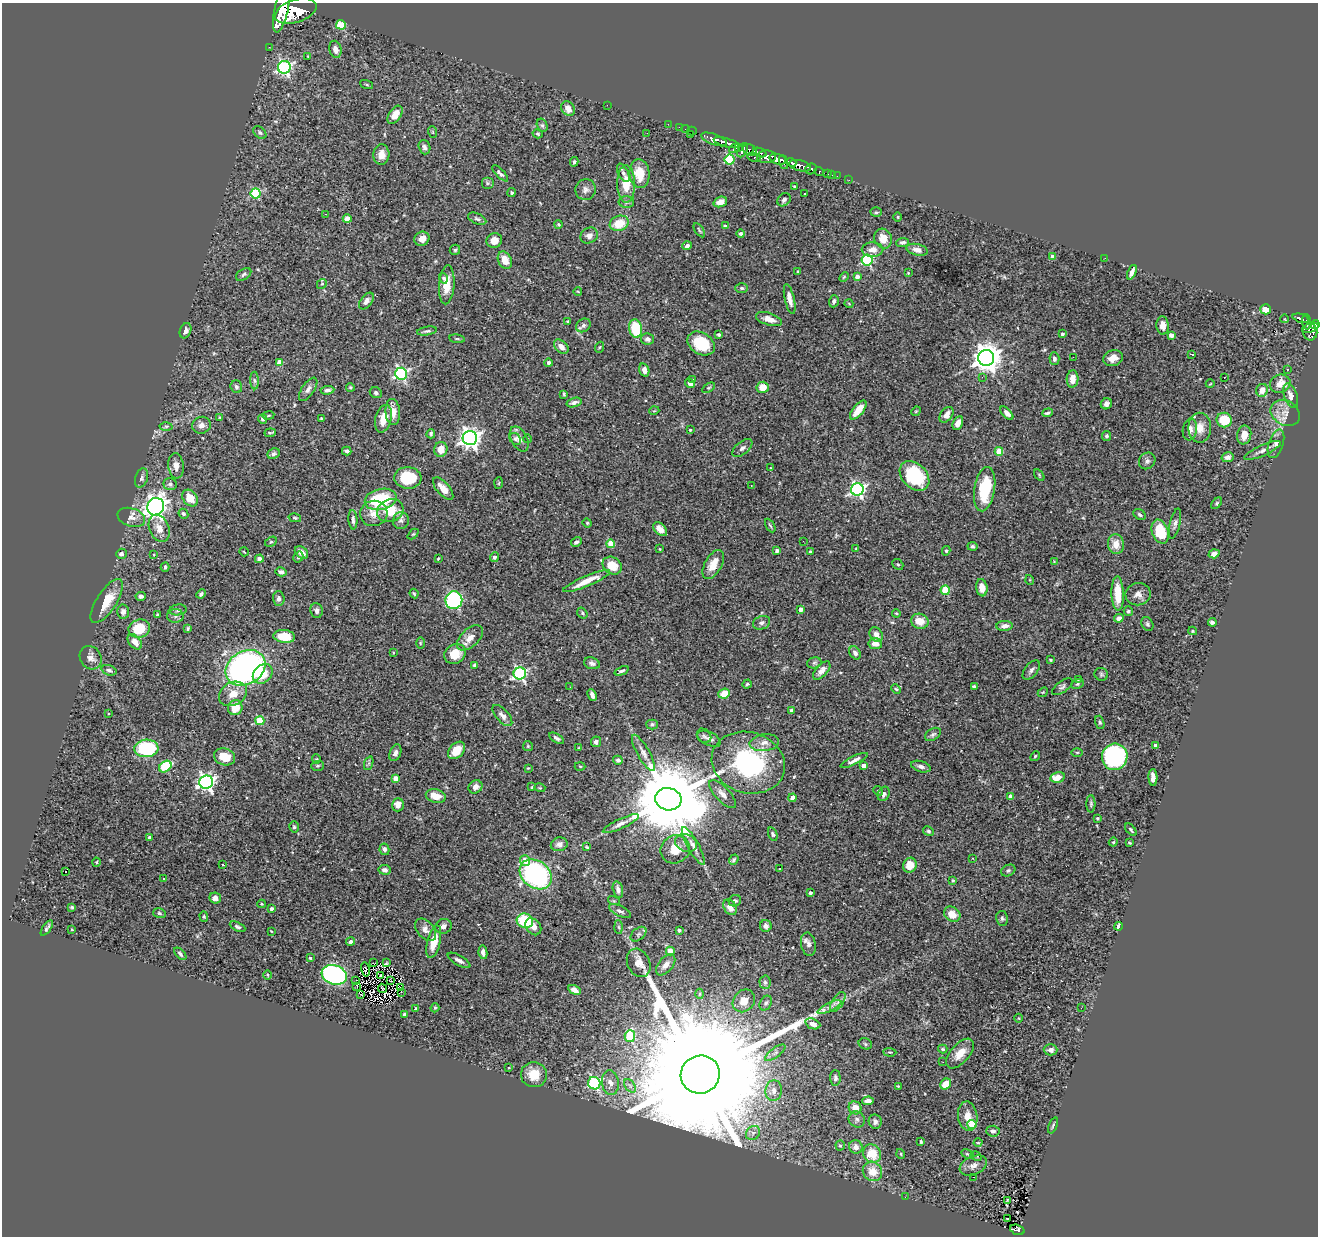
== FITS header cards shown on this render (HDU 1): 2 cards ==
NAXIS1  =                 1316
NAXIS2  =                 1234

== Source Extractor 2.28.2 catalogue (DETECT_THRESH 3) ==
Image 1316 x 1234 px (HDU 1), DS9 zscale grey, 1 PNG px = 1 image px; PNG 1320 x 1238 px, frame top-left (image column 1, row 1234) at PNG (2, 3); each listed source drawn as its Kron ellipse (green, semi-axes under 4 px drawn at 4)
Background 0.75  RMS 0.026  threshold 0.0789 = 3 sigma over >= 5 px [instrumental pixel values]
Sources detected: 489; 1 with non-positive FLUX_AUTO (blend fragments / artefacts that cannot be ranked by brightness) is neither listed nor drawn; the other 488 listed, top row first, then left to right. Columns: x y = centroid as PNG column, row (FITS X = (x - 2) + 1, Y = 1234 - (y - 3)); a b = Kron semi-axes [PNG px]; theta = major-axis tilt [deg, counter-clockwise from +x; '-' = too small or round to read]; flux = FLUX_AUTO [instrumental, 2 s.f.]
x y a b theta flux
282 8 24 7 78 7200
296 11 21 11 19 6500
341 25 5 4 - 71
269 47 2 2 - 8.7
335 49 8 6 -75 11
308 56 3 2 - 1.2
284 67 6 6 - 340
367 85 7 3 -19 1.9
607 105 2 2 - 11
568 108 8 6 -59 12
395 115 10 6 56 20
668 124 2 2 - 9
542 125 7 5 -74 3.6
679 127 2 2 - 8.5
686 129 4 3 - 28
692 131 5 2 - 23
433 132 6 3 -71 1.6
260 133 7 5 -40 3.6
647 133 2 2 - 1.1
538 134 5 4 - 2.4
690 134 2 2 - 17
714 139 13 5 -20 1700
727 143 13 4 -15 1300
424 147 7 5 -72 5.3
738 148 4 3 - 280
734 149 5 3 - 270
742 150 7 4 63 480
750 150 7 5 -29 350
760 152 7 3 -22 370
381 155 10 8 86 16
766 157 9 6 3 1200
754 158 7 4 -16 190
778 159 8 5 -18 2200
730 160 5 5 - 110
574 162 5 3 - 2.4
783 162 7 4 -71 900
791 163 5 3 - 570
800 166 11 5 -13 1200
811 169 6 5 - 350
819 172 5 3 - 130
500 173 10 4 -46 5.6
623 173 10 5 -63 5.7
639 174 14 10 -83 34
828 174 4 3 - 55
832 175 2 2 - 6.2
837 176 2 2 - 7.3
849 180 2 2 - 7.3
487 183 6 6 - 3.9
626 184 19 9 -90 35
795 186 4 3 - 2.1
585 190 10 10 - 8.7
256 193 5 5 - 110
512 193 4 4 - 2.5
805 193 2 2 - 1.2
784 200 7 6 - 5
626 202 8 6 -1 4.5
720 202 7 5 20 17
876 212 5 4 - 2.9
325 214 3 2 - 22
898 217 5 3 - 1.5
347 219 4 4 - 30
477 219 10 5 -24 4.4
619 223 10 7 19 40
559 224 4 4 - 2.1
725 226 4 4 - 3.1
699 230 8 2 -56 2
741 234 4 4 - 4
589 236 9 7 29 8.5
422 239 8 7 - 13
883 239 10 8 -65 20
494 240 8 7 - 16
902 242 6 4 7 3.8
687 246 5 4 - 5.4
455 250 5 5 - 3.2
872 250 11 7 0 13
917 250 11 5 -13 8.6
1053 257 4 4 - 12
1105 258 3 2 - 2.5
505 260 9 6 -63 25
867 260 5 5 - 210
798 271 3 2 - 1.8
1132 272 7 3 67 7.4
908 273 3 3 - 1.3
244 274 8 5 33 3.8
844 277 6 3 45 1.8
857 277 4 4 - 9.1
443 278 5 4 - 3.9
322 284 5 4 - 2.3
447 285 19 7 86 32
742 288 6 5 - 3.2
578 292 4 2 - 1.3
790 299 15 5 -77 12
366 301 9 5 53 8
834 301 6 5 - 5
849 304 4 3 - 1.3
1266 309 5 5 - 26
1301 318 8 4 -18 210
769 319 13 6 -18 15
1285 319 4 3 - 0.99
568 321 4 3 - 1.4
1306 322 7 3 -86 220
1315 324 4 4 - 540
583 325 8 6 39 6.1
1163 325 9 6 -86 12
1310 328 9 4 20 340
636 329 9 6 -81 75
185 331 8 5 69 6.8
427 331 10 4 9 4
1310 332 8 7 - 420
1062 334 3 3 - 3.2
719 335 3 3 - 3.7
1171 335 4 4 - 16
457 339 8 4 -8 2.5
648 339 6 5 - 5.6
701 343 15 10 -33 65
561 347 8 5 -44 12
600 347 5 3 - 1.7
1192 354 3 2 - 1.5
1073 357 3 2 - 1.6
986 358 8 8 - 2400
1113 358 10 7 22 17
1054 359 6 5 - 5.6
279 362 4 4 - 23
549 363 4 4 - 4.2
644 370 7 5 -74 9.7
1287 370 3 2 - 2.4
401 374 6 6 - 300
982 377 3 3 - 2.6
1224 377 3 2 - 1.4
1073 379 9 6 85 17
254 380 9 4 -88 4.2
693 380 3 2 - 3.2
690 383 5 4 - 6.8
1210 384 4 2 - 1.2
1280 384 10 9 - 19
236 387 6 5 - 4.2
350 387 4 4 - 2.4
763 387 6 5 - 22
708 388 7 4 30 2.5
308 389 13 6 55 7.7
327 390 7 4 6 5.1
1262 390 6 6 - 15
376 393 6 5 - 3.6
564 394 4 4 - 2.1
1291 396 13 6 -71 10
574 403 8 4 16 6.5
1106 404 6 5 - 6.2
858 410 11 5 51 26
654 411 5 3 - 1.4
916 411 5 4 - 1.9
393 412 13 7 -86 17
1007 413 8 4 -47 7.2
1047 413 5 3 - 3.6
1285 413 15 12 -32 19
268 415 6 3 10 1.8
946 415 9 6 53 11
220 417 3 3 - 1.7
321 418 3 2 - 1.2
263 419 5 4 - 4.8
383 419 14 8 75 23
1224 420 7 7 - 52
958 423 7 5 62 9.6
201 425 9 8 - 9.9
166 426 6 4 1 3.2
1200 428 15 11 -89 23
1190 429 11 7 81 10
690 430 3 3 - 1.9
270 433 6 3 7 2.4
431 434 5 3 - 3
1244 435 9 7 79 17
1107 436 5 4 - 4.1
470 438 7 7 - 1000
515 439 6 5 - 4.5
519 439 13 8 -62 12
528 439 4 2 - 1.1
1276 444 15 7 72 11
742 448 12 6 39 6.6
441 449 7 6 - 20
1262 450 20 5 24 9.7
347 451 5 3 - 4.3
999 451 4 4 - 44
274 454 6 5 - 3.7
1228 457 6 5 - 6.3
1147 461 9 8 - 6.3
176 466 13 7 -84 11
771 468 4 4 - 1.7
1039 475 6 3 -55 2
914 476 17 12 -45 120
142 478 10 6 72 5
408 478 13 11 -4 51
499 483 6 4 87 2
170 484 6 6 - 4.2
751 485 2 2 - 1.2
443 489 14 6 -50 18
857 489 6 6 - 430
985 489 22 10 81 92
190 498 9 7 -53 28
381 499 16 10 13 110
1217 503 7 4 49 2.8
156 507 9 8 - 1100
390 511 13 11 20 37
374 513 14 12 5 19
183 514 5 4 - 4
1140 515 7 5 -35 3.9
131 517 14 9 -18 12
295 518 6 3 -15 2.3
353 520 10 4 -86 5.1
401 521 8 8 - 6.1
587 523 4 4 - 2.1
1175 524 15 5 77 7
770 525 7 4 -61 2.5
159 528 14 9 -68 17
660 529 8 5 -43 14
1160 532 12 8 -71 66
413 534 6 4 43 2.2
803 541 3 2 - 3.4
271 542 6 4 30 2.3
576 542 5 4 - 4.9
611 544 4 4 - 50
1116 544 10 8 -83 23
972 546 5 4 - 3.2
660 549 3 3 - 1.4
856 549 3 3 - 1.4
777 551 4 4 - 6.1
946 551 5 4 - 2.8
244 552 5 2 - 1.3
301 552 7 5 -40 13
810 552 3 3 - 3.7
121 554 5 5 - 4.9
1214 554 5 4 - 6.3
154 555 3 2 - 1.2
298 557 6 4 57 3.2
494 557 5 4 - 4.1
259 559 4 4 - 6.1
438 559 3 3 - 1.5
1054 561 4 3 - 1.4
898 564 6 5 - 2.7
713 565 16 8 61 24
612 566 10 8 -35 35
165 567 4 3 - 3.2
281 572 5 4 - 5.3
1030 580 5 3 - 1.4
587 581 25 5 23 29
982 588 9 5 -81 16
945 590 4 4 - 66
1118 593 17 6 -88 41
201 594 5 4 - 3.7
414 594 5 3 - 2
1138 594 12 11 - 12
141 596 5 4 - 5.2
279 599 7 6 - 6.7
454 600 9 8 - 280
107 601 25 10 57 39
801 609 4 3 - 12
178 610 8 5 7 4.6
317 610 7 6 - 6.9
1128 611 5 4 - 2.8
123 612 7 6 - 7.2
582 613 6 4 -53 3.5
896 613 4 3 - 1.7
158 615 4 4 - 2.2
175 616 8 7 - 6.7
1119 618 5 4 - 8.4
920 621 9 7 -20 26
1212 622 4 3 - 4.7
762 623 9 6 20 5.3
1147 624 7 5 -62 3.6
1005 626 8 5 4 9.6
188 628 4 3 - 2.6
139 629 11 9 19 50
1193 631 4 4 - 2
876 634 8 6 -55 11
284 636 11 6 -7 48
470 638 16 9 43 15
135 642 9 5 -50 18
420 643 5 3 - 1.8
875 644 7 5 -8 13
393 652 3 2 - 1.7
855 653 7 5 -56 5.9
455 654 11 9 33 33
91 658 12 10 -55 11
1050 660 3 2 - 1.9
592 663 8 5 -17 5.6
814 663 7 5 14 3.3
475 665 3 3 - 4.6
245 668 21 16 31 560
109 670 8 5 -19 5
1031 670 11 6 52 6.5
622 671 7 3 21 3.7
822 671 11 5 47 11
520 673 6 6 - 290
263 674 11 8 45 37
1101 674 7 6 - 3.4
1078 679 3 3 - 1.4
747 684 5 4 - 2.5
1077 684 7 4 26 2.9
570 687 2 2 - 1.8
974 687 4 4 - 4.9
1062 687 12 5 35 5.3
896 689 5 4 - 2.3
1043 692 6 4 42 2
233 694 15 11 27 24
724 694 6 5 - 29
592 695 6 3 -67 6.6
235 708 7 7 - 28
791 710 4 3 - 2.8
108 714 3 3 - 1.8
502 716 13 6 -49 8.5
260 721 4 4 - 58
1100 722 7 4 -73 3.2
652 724 5 5 - 3.4
933 734 9 5 32 4.2
704 736 8 6 -43 4.7
557 738 8 4 -30 4.7
709 739 13 6 -24 8.7
596 742 5 5 - 6
764 743 15 8 6 14
1156 745 4 4 - 12
528 746 5 5 - 1.9
146 748 12 8 5 140
578 748 3 3 - 1.3
456 750 10 7 45 26
1077 752 5 3 - 1.8
395 753 9 5 68 5.9
643 753 20 6 -61 12
1035 756 5 4 - 2.1
225 757 11 8 -17 33
1115 757 13 12 - 280
316 759 4 4 - 1.8
618 760 5 4 - 4.1
854 760 15 4 26 7.4
369 763 7 4 72 3.1
748 763 37 30 -17 250
318 766 6 5 - 2.7
580 766 5 3 - 1.8
864 766 4 4 - 13
165 767 7 5 38 94
921 767 10 5 -17 6
528 768 3 3 - 1.4
1057 777 7 5 13 28
1153 777 8 4 -88 11
395 778 4 4 - 23
206 782 7 6 - 580
475 787 7 6 - 9.1
532 787 3 3 - 1.7
540 788 5 3 - 1.8
878 791 5 4 - 2.2
722 794 18 7 -47 13
884 794 7 5 62 5.3
436 796 10 6 -16 20
1010 796 4 3 - 11
792 798 4 4 - 17
668 799 13 11 -14 32000
1091 804 9 4 89 3.4
398 805 6 6 - 13
1097 818 4 3 - 2
621 824 19 5 25 10
294 827 6 4 -74 2.9
1131 830 7 3 -51 3
928 831 5 4 - 2.9
773 834 7 4 -70 3.2
150 837 3 3 - 5.5
1113 842 4 4 - 2.2
686 843 11 8 -22 11
1129 843 3 2 - 1.4
559 844 8 6 13 7.4
693 846 21 5 -61 12
587 847 3 3 - 1.8
384 849 6 5 - 5.2
675 849 15 13 30 30
972 858 2 2 - 1
734 860 5 4 - 2.9
525 861 5 5 - 20
96 862 4 4 - 1.8
223 865 3 2 - 1.5
910 865 7 6 - 19
779 868 3 3 - 2.6
385 870 6 5 - 6.2
65 871 3 3 - 4.9
1008 871 7 5 27 3.5
536 874 17 13 -37 290
163 879 3 2 - 2.8
953 881 4 3 - 2.3
618 890 8 5 -77 7.3
810 893 3 3 - 4.1
215 898 6 5 - 10
614 901 6 4 -17 2.3
735 901 6 5 - 4.7
262 904 4 4 - 1.6
72 907 3 3 - 2.3
730 907 8 6 -58 18
271 909 4 3 - 3.3
620 911 12 5 -26 6
159 913 6 5 - 3.4
952 914 9 7 -35 21
204 916 5 4 - 2.1
1002 918 7 6 - 3.5
525 921 8 7 - 84
443 926 8 7 - 7.7
766 926 6 6 - 6.8
1118 926 4 3 - 12
238 927 8 4 -27 3.6
533 927 9 7 -52 13
619 927 7 4 -87 3
47 928 9 3 55 4.2
72 930 3 2 - 1.3
426 930 13 8 -47 10
679 930 4 3 - 3.6
271 931 3 2 - 1.2
638 934 9 5 40 4.3
351 941 4 4 - 4.9
434 942 17 6 76 33
808 944 12 7 -80 8.8
670 951 4 4 - 27
483 952 7 4 -80 7.6
180 954 7 3 -46 3.4
310 958 3 3 - 2.2
459 960 13 5 -31 7.2
373 963 3 2 - 2
386 963 3 2 - 1.3
639 963 15 11 -64 18
666 965 12 7 50 12
365 969 7 2 -78 1.1
267 975 5 3 - 1.8
334 975 13 9 -19 440
381 975 2 2 - 1.4
356 981 3 2 - 2.1
391 981 2 2 - 1.7
765 982 6 5 - 3.7
357 986 3 2 - 1.9
383 988 5 2 - 1.6
400 988 3 2 - 1.4
574 990 6 4 -29 10
401 992 3 2 - 6.7
699 994 5 3 - 1.8
361 995 3 2 - 2.5
744 1001 12 10 49 18
838 1002 11 5 57 7.6
766 1003 8 5 61 4.5
830 1007 13 3 25 6.7
435 1008 5 4 - 2.4
1081 1008 3 2 - 3.6
415 1009 4 3 - 3
405 1015 4 4 - 5
1019 1018 4 3 - 1.2
813 1024 8 5 -21 9
630 1036 6 5 - 99
865 1044 7 5 -25 3.4
943 1049 4 3 - 2.6
1051 1050 7 5 -1 6.4
890 1052 7 2 -4 1.8
775 1053 12 4 36 6.6
960 1053 18 9 49 25
943 1062 2 2 - 2
508 1068 3 3 - 6.7
534 1075 13 12 - 32
700 1075 20 19 - 150000
835 1078 8 5 -88 4.9
594 1083 6 6 - 230
610 1083 12 8 -84 16
946 1084 6 5 - 23
630 1086 7 5 -56 4.9
898 1086 4 4 - 1.5
774 1091 10 8 85 13
868 1101 6 4 3 8.1
855 1108 7 6 - 18
968 1116 15 9 -81 21
857 1119 8 7 - 5.7
875 1122 7 6 - 6.8
972 1124 4 4 - 76
1053 1125 8 3 70 2.7
993 1131 6 5 - 5.4
753 1133 8 6 44 7.4
921 1142 4 3 - 2.1
978 1143 4 3 - 1.7
840 1146 5 4 - 2.6
856 1147 7 6 - 12
872 1154 9 8 - 36
901 1154 5 3 - 1.6
968 1154 6 4 -26 2.6
976 1156 6 4 -31 2.2
973 1166 14 9 23 8.9
872 1171 10 9 - 23
974 1177 3 2 - 11
905 1197 3 2 - 1.9
1007 1200 3 2 - 1.3
1007 1219 3 2 - 3.2
1017 1230 7 5 -18 110
At the frame edge (FLAGS 8, measured only in part): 2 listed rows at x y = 282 8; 1315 324
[1 non-positive-flux detection neither listed nor drawn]